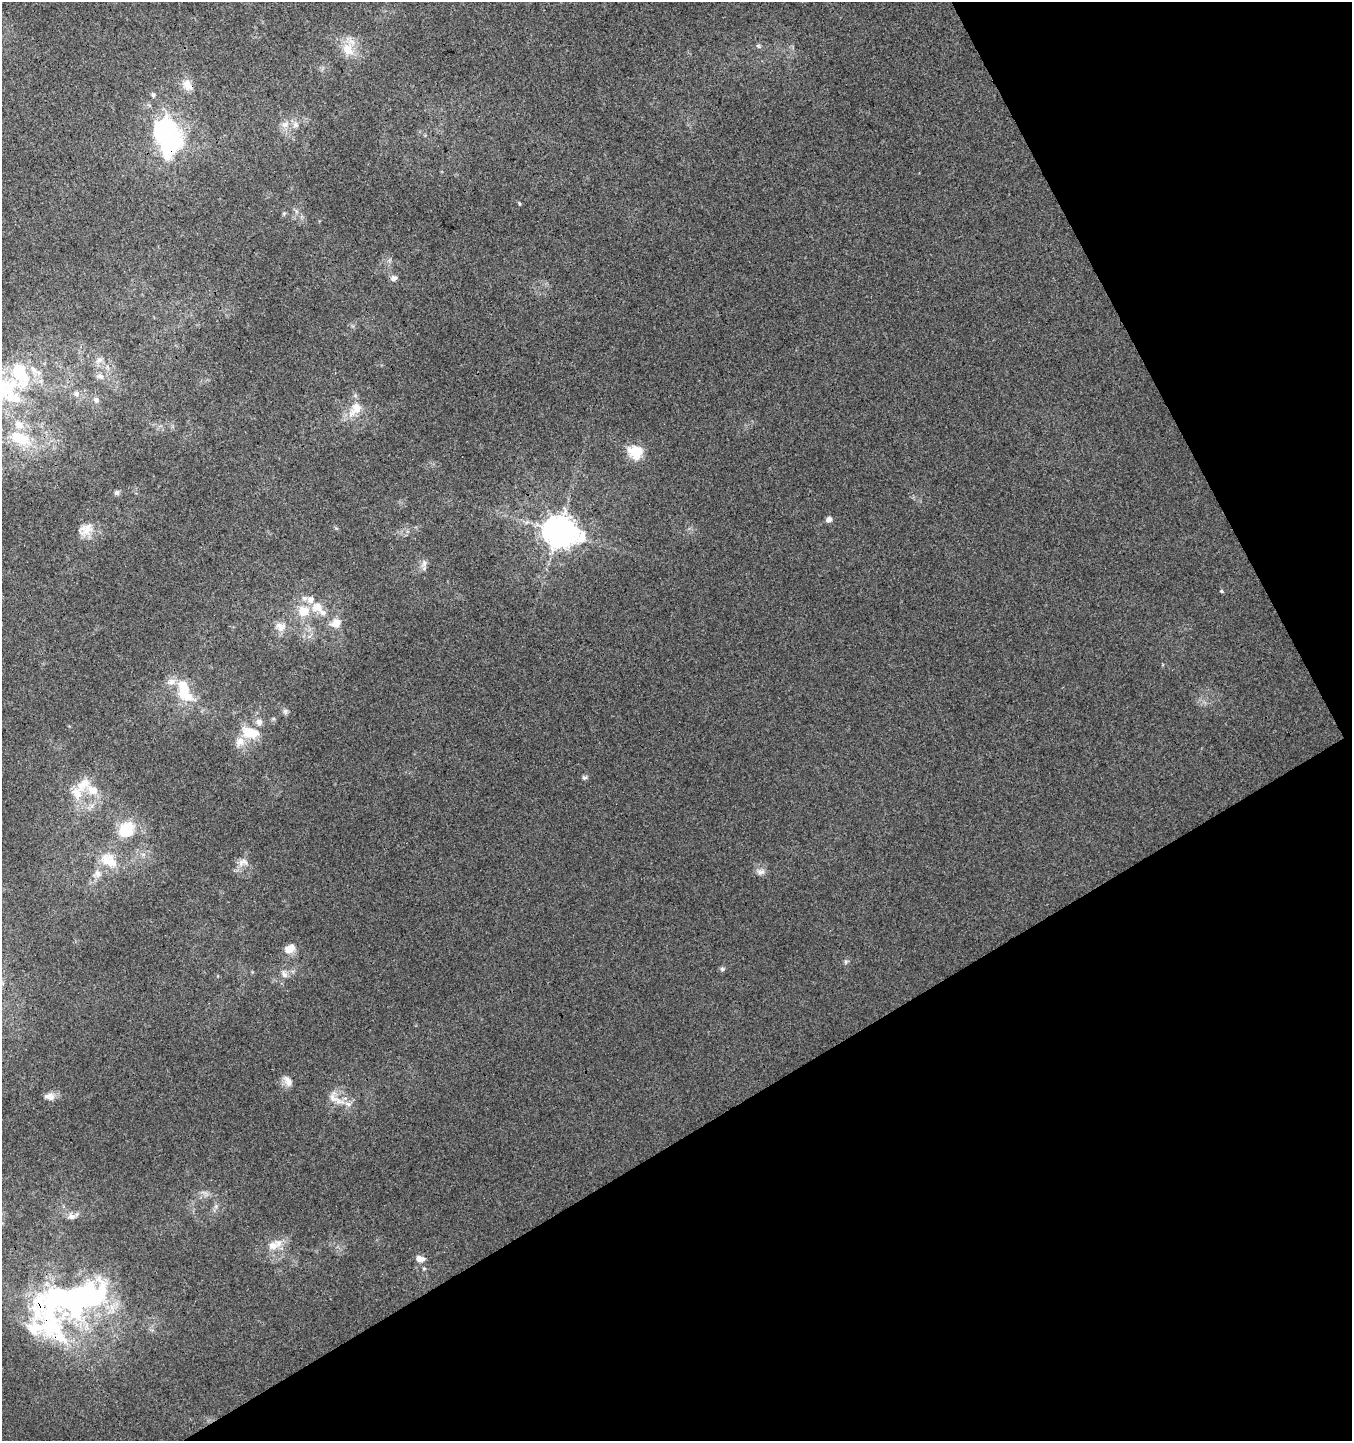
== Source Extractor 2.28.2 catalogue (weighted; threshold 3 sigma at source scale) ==
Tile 12 of 4 x 4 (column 4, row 3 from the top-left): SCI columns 4249-5598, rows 1492-2930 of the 5733 x 5865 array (HDU 1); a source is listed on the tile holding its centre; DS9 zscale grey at full resolution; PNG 1354 x 1443 px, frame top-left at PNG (2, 2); no overlay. Shown black and unused: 29% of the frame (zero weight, under 3 of 4 exposures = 5% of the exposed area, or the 3 px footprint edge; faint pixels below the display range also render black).
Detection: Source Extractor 2.28.2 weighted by HDU 2 'WHT'; one run over the whole footprint, this tile lists its part. Background -0.00113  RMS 0.0036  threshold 0.016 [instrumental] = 3 sigma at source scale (4.5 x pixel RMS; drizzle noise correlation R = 1.50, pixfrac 1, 0.0396/0.0396 arcsec/px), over >= 5 px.
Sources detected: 68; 2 inside a brighter object's white glare — not listed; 16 inside a brighter listed object's ellipse — not listed separately; the other 50 listed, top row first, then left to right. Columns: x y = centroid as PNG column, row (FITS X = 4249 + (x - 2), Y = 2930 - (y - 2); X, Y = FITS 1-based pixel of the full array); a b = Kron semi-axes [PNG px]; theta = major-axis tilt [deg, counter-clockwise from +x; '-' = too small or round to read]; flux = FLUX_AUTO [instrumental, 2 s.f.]
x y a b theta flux
758 46 7 5 -31 0.6
348 49 22 16 -58 7
187 85 17 12 -44 3.7
153 95 6 5 - 0.71
285 124 10 8 61 2.4
296 125 9 8 - 1.7
165 138 48 33 -53 46
519 204 5 3 - 0.41
296 211 7 4 -71 0.72
284 213 6 4 19 0.44
394 278 8 7 - 1.3
99 360 10 7 29 1.8
20 374 36 20 -72 22
100 376 10 7 -27 1.6
76 394 7 7 - 1.2
96 400 10 6 -47 1.2
355 409 26 13 53 6.4
19 438 30 15 -22 13
636 452 17 15 -22 8.4
117 493 7 6 - 0.87
829 519 8 7 - 1.3
86 529 20 15 28 5
559 531 11 9 -17 670
424 563 11 7 76 1.6
1221 591 4 4 - 0.44
304 611 18 15 -28 7.3
323 613 10 8 3 1.9
336 623 15 12 25 3.4
280 627 14 11 -41 3.3
183 687 46 16 -61 12
285 711 8 7 - 0.99
250 733 23 14 -14 8.7
584 778 7 5 -31 0.77
82 785 26 15 47 7.4
126 829 21 19 47 11
106 860 22 19 72 8.5
243 862 14 9 9 2.5
760 872 12 8 17 1.8
289 948 14 10 30 3.8
845 962 6 4 71 0.62
722 969 6 5 - 0.65
284 974 12 7 -55 1.6
288 1081 16 9 -57 2.5
50 1096 14 9 -6 2.4
336 1099 31 10 -28 5.2
216 1206 7 4 72 0.79
71 1216 11 8 -2 1.7
273 1246 13 12 - 4.1
420 1259 10 7 -10 2.5
83 1297 58 35 20 69
Overlapping masked pixels (flux is a lower limit): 2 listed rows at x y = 187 85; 165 138